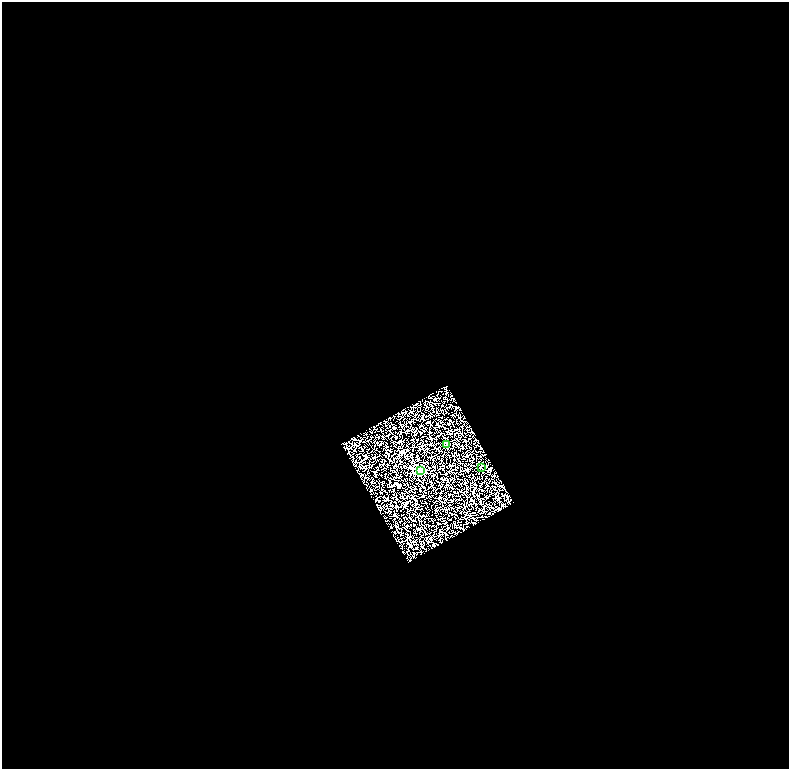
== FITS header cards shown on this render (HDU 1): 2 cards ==
NAXIS1  =                 1574
NAXIS2  =                 1534

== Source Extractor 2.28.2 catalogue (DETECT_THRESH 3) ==
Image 1574 x 1534 px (HDU 1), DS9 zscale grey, zoomed out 1/2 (1 PNG px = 2 x 2 image px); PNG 791 x 771 px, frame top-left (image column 2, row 1534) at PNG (2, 2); each listed source drawn as its Kron ellipse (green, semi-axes under 4 px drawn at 4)
Background 3.55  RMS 1.9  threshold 5.67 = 3 sigma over >= 5 px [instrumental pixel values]
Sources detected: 3; all 3 listed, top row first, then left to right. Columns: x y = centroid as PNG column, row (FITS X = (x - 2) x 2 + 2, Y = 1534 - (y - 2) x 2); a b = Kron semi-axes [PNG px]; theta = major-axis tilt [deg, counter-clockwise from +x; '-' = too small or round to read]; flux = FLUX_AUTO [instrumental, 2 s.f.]
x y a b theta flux
447 445 3 2 - 210
481 467 2 2 - 250
421 471 3 3 - 26000